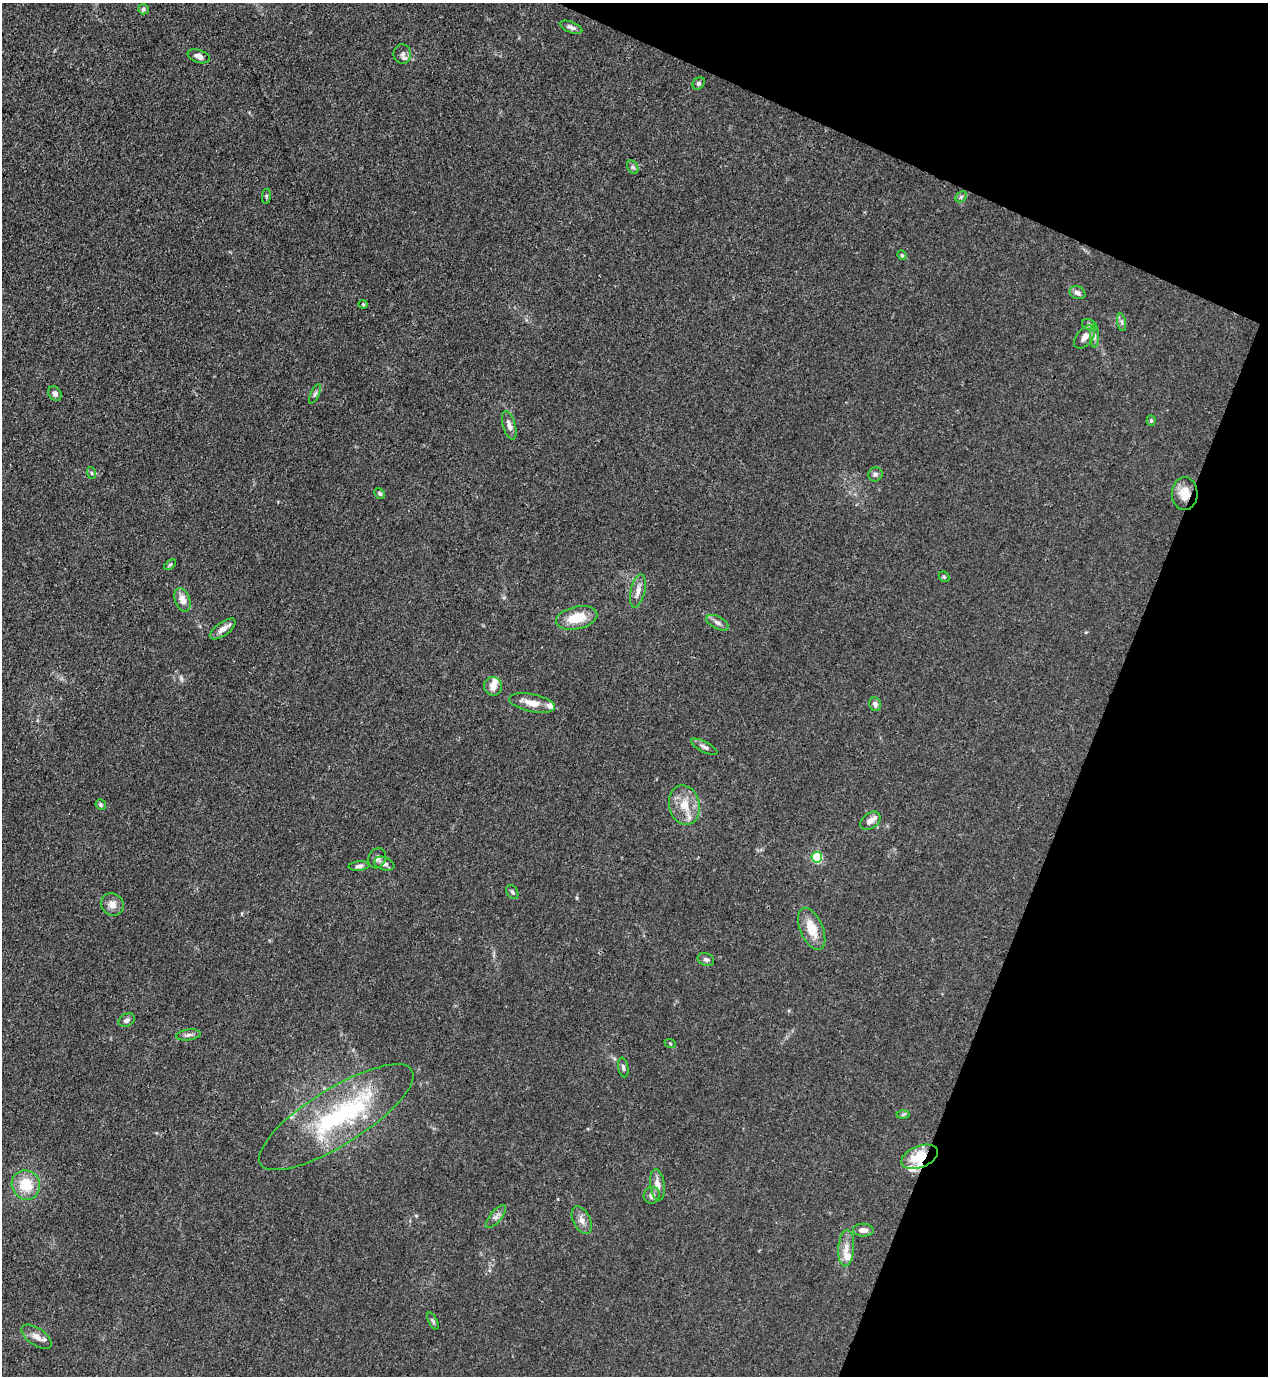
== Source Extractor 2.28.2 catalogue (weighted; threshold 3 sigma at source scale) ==
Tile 8 of 4 x 4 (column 4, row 2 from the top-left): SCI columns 4152-5417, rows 2791-4164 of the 5639 x 5578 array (HDU 1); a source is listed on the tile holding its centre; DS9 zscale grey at full resolution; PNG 1270 x 1378 px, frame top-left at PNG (2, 3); each listed source drawn as its Kron ellipse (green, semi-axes under 4 px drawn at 4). Shown black and unused: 20% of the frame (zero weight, under 3 of 4 exposures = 7% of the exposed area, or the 3 px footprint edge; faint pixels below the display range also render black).
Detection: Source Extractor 2.28.2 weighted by HDU 2 'WHT'; one run over the whole footprint, this tile lists its part. Background 0.0145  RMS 0.0024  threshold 0.0108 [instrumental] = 3 sigma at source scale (4.5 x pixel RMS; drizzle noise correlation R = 1.50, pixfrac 1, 0.05/0.05 arcsec/px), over >= 5 px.
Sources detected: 68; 1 too faint to see at this stretch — neither listed nor drawn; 6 inside a brighter listed object's ellipse — not listed separately; the other 61 listed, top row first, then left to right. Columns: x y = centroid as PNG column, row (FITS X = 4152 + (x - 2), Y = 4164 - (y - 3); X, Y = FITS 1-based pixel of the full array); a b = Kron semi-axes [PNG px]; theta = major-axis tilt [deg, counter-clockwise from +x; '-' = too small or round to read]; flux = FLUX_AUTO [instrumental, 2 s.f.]
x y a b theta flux
143 9 5 5 - 0.46
571 27 12 5 -21 0.95
402 54 9 8 - 1
199 56 11 6 -19 1.6
699 83 7 5 46 0.51
633 167 7 5 -59 0.48
266 196 8 4 82 0.35
961 197 6 4 46 0.42
902 255 5 4 - 0.33
1077 293 8 6 -24 1
363 304 4 4 - 0.29
1122 322 9 4 -81 0.62
1090 325 8 5 -28 0.57
1094 336 11 4 -89 0.77
1085 337 13 8 51 1.9
55 394 8 6 -55 1
315 394 10 4 63 0.58
1151 421 5 4 - 0.36
509 425 15 6 -74 1.3
92 473 6 4 -70 0.36
875 474 7 6 - 0.61
380 494 6 4 -45 0.46
1185 494 16 13 -88 3.9
170 565 7 3 37 0.31
944 577 6 4 -43 0.33
638 591 17 7 77 1.9
182 600 12 7 -71 2.3
577 618 21 11 13 6.1
717 623 12 6 -27 1
223 629 15 6 36 1.7
493 686 9 8 - 1.9
532 703 23 9 -12 3.1
875 704 7 6 - 0.83
704 747 14 5 -28 0.83
101 805 5 5 - 0.44
684 805 20 15 -77 5
870 821 11 7 37 1.5
817 857 5 5 - 21
377 858 10 8 64 1
384 864 10 6 -20 0.91
359 866 10 4 6 0.72
512 892 7 5 -60 0.55
112 904 12 11 - 1.8
812 929 22 11 -67 5
706 960 8 6 -21 0.72
127 1020 8 6 27 0.84
188 1035 12 5 8 0.84
670 1043 6 3 -20 0.24
623 1067 10 5 -80 0.63
903 1115 6 4 2 0.39
336 1117 89 28 32 34
920 1157 19 10 22 7.9
26 1185 15 14 - 6.5
657 1185 15 7 -83 2
652 1195 8 7 - 1.1
496 1216 14 5 50 1.1
582 1220 15 8 -64 1.7
863 1230 10 6 -2 1.4
846 1248 18 8 85 2.2
433 1321 9 4 -64 0.49
36 1337 17 8 -35 2
Overlapping masked pixels (flux is a lower limit): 2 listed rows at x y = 1185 494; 920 1157